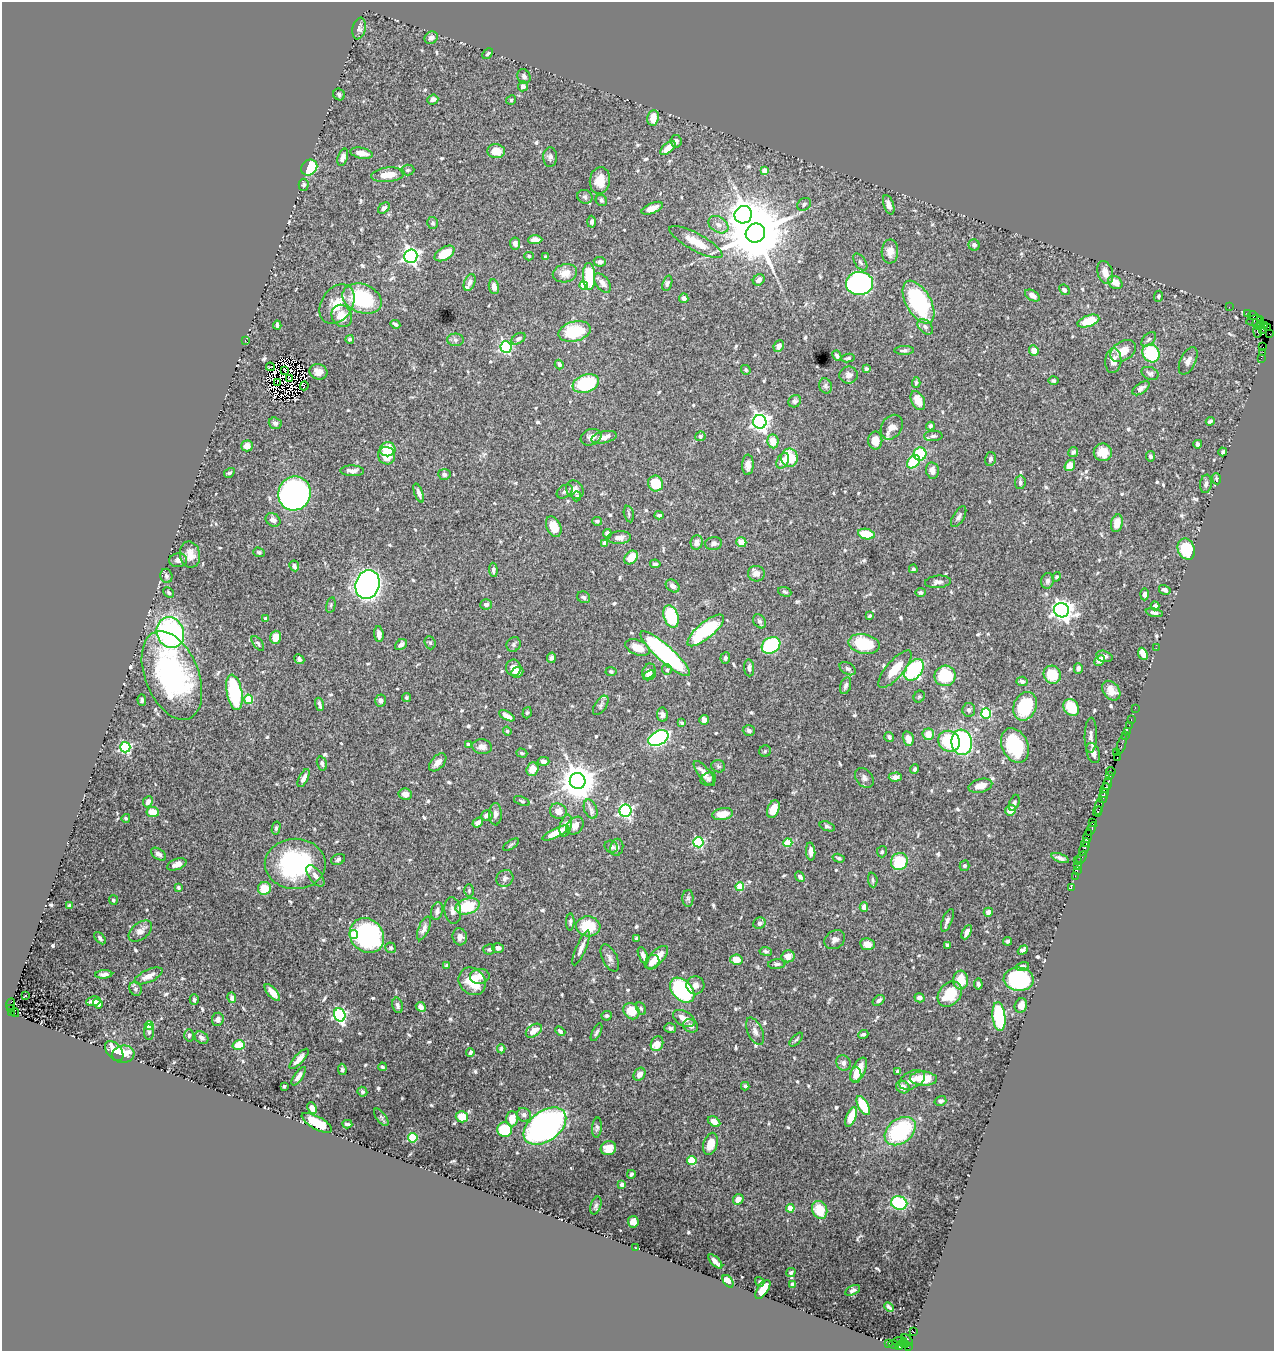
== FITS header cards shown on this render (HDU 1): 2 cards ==
NAXIS1  =                 1272
NAXIS2  =                 1349

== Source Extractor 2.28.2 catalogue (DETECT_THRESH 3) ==
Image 1272 x 1349 px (HDU 1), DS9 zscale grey, 1 PNG px = 1 image px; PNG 1276 x 1353 px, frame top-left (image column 1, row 1349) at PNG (2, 2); each listed source drawn as its Kron ellipse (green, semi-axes under 4 px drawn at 4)
Background 0.855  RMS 0.025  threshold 0.0751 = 3 sigma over >= 5 px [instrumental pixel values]
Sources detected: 680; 4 with non-positive FLUX_AUTO (blend fragments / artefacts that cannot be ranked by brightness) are neither listed nor drawn; of the other 676, the 500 brightest by FLUX_AUTO listed and drawn (176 fainter detections omitted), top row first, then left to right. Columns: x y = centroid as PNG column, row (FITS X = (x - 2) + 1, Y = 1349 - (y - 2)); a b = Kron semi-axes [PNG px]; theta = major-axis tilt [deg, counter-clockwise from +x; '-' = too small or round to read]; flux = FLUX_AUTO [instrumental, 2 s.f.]
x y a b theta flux
359 29 11 6 79 6.6
431 38 7 6 - 7
488 54 6 3 46 3.3
524 76 7 6 - 5.8
523 86 5 5 - 5.5
339 94 6 5 - 3.7
433 99 5 5 - 8.1
511 100 5 4 - 3
653 118 8 6 81 20
676 141 6 5 - 7.1
668 148 9 4 42 25
496 151 9 7 -6 25
361 153 11 5 -11 17
343 157 9 5 72 9.8
550 157 10 7 88 5.8
309 167 8 7 - 78
407 170 7 5 2 3.7
764 170 4 4 - 19
388 175 17 7 6 26
600 181 13 10 83 25
304 185 6 5 - 4.3
585 197 8 6 -22 4.3
601 200 6 5 - 3.3
804 204 7 6 - 4.3
889 205 10 5 -71 8.2
384 208 6 4 41 5.7
652 208 11 5 23 16
743 215 9 8 - 1500
591 222 6 4 88 5
433 223 6 5 - 3.2
718 225 11 7 -32 9.6
755 233 10 9 - 16000
535 240 7 4 1 12
696 242 30 8 -29 36
515 243 6 5 - 8.1
974 245 5 5 - 4.8
890 251 12 8 87 17
445 253 11 6 31 38
411 256 6 6 - 620
529 256 5 4 - 2.8
546 257 4 3 - 5.2
600 262 6 5 - 5.3
860 262 10 5 -55 3.8
1105 272 12 7 -72 14
565 273 12 9 13 17
589 276 13 6 -88 76
759 280 6 5 - 9.1
1115 282 8 6 -36 17
470 283 9 5 70 7.1
602 283 11 6 -51 9.7
667 283 8 4 72 3.5
859 283 13 11 3 460
584 285 4 4 - 49
494 287 7 5 -79 12
1064 290 6 4 -45 5.7
1032 295 8 5 -30 10
1159 296 5 4 - 2.8
684 298 5 4 - 6.9
362 299 20 14 -21 120
918 302 23 12 -60 180
337 304 21 15 55 38
1229 307 2 2 - 19
1248 314 2 2 - 20
1253 315 5 2 - 48
342 316 11 9 -58 29
1254 320 8 5 15 160
1088 321 11 5 19 51
1261 321 3 3 - 47
395 324 5 3 - 3.1
1257 324 5 3 - 140
277 325 4 3 - 3.9
1260 325 3 3 - 32
1265 325 2 2 - 11
925 327 9 6 -45 6.3
1268 327 2 2 - 15
1263 329 4 3 - 74
575 331 16 10 14 74
1258 331 6 3 -81 180
1270 334 3 2 - 31
350 339 4 4 - 3.9
518 339 7 5 34 5
1149 339 9 5 45 4
245 340 2 2 - 11
456 340 8 6 -1 5.1
779 346 6 5 - 9.6
506 347 6 5 - 260
1263 347 2 2 - 37
904 350 10 4 1 4.5
1034 351 5 4 - 19
1123 351 14 9 32 22
1263 352 2 2 - 36
1151 353 9 8 - 130
837 356 5 4 - 4.6
848 358 7 3 11 2.8
1261 358 2 2 - 15
1113 361 12 8 85 18
1188 361 15 7 64 10
559 365 5 4 - 4.4
270 367 4 2 - 4.5
866 369 4 3 - 3.5
285 370 3 2 - 3.2
746 370 5 4 - 2.9
318 372 9 7 -17 12
1150 373 9 6 -22 4.8
849 375 9 8 - 10
290 379 3 2 - 3
1053 381 5 4 - 4.1
277 383 3 2 - 3.1
586 383 14 9 19 120
916 383 5 4 - 2.8
304 386 4 2 - 6.4
825 386 8 6 -71 3.9
1141 388 10 5 35 6.9
795 401 7 5 39 4.3
918 401 10 6 -66 20
1210 421 4 3 - 3.1
760 422 7 6 - 720
275 423 6 5 - 6.3
930 426 4 4 - 4.2
892 427 13 10 56 15
700 436 5 5 - 4.4
933 436 9 5 1 4.9
591 437 10 8 20 9.1
604 437 13 6 12 16
773 441 7 5 -81 27
875 441 9 7 90 17
1198 444 4 4 - 4.8
247 446 6 5 - 14
388 449 8 7 - 33
1073 452 5 4 - 5.6
1103 452 9 9 - 24
1223 452 4 3 - 3.1
920 454 6 6 - 81
386 456 9 8 - 30
1150 456 5 4 - 4.2
789 458 9 8 - 59
990 459 7 5 76 4.9
783 461 8 5 58 10
913 462 7 5 49 57
748 465 10 6 88 11
1070 466 6 5 - 18
932 470 8 6 -81 11
352 471 12 5 -2 8.6
229 473 6 4 31 3.7
444 474 6 5 - 4.5
1217 479 5 4 - 3.1
1020 482 7 5 82 5.5
655 483 8 7 - 50
1206 484 9 6 82 6
575 490 10 8 -49 12
565 491 9 6 33 4.2
294 493 17 16 - 820
419 493 10 4 -70 5.5
577 496 5 4 - 5.3
629 514 8 4 -77 3.4
659 515 4 3 - 3.4
959 517 11 5 59 5.8
273 520 8 6 -32 8.6
597 521 5 4 - 3.8
1117 523 9 5 79 17
554 527 11 7 -64 28
607 534 5 4 - 8.3
866 534 8 5 -11 40
619 538 12 6 3 8.4
697 542 7 6 - 9.2
741 542 5 4 - 21
605 543 4 4 - 7.7
714 543 8 6 10 6.2
1186 549 11 8 -68 62
259 552 6 4 -21 3.1
190 555 13 10 -79 19
631 557 8 5 48 25
178 560 9 7 7 7.5
655 564 5 3 - 3.4
294 566 5 4 - 5.3
913 569 4 4 - 2.9
493 570 7 4 -85 6.1
756 574 8 7 - 13
166 576 7 6 - 4.9
1056 577 5 4 - 2.9
1047 581 8 6 74 5.9
938 582 13 6 5 7.5
368 585 15 12 74 1000
673 586 7 5 -40 8.6
1165 590 6 4 -29 5.9
785 592 7 4 -20 2.9
921 592 5 4 - 4.7
169 593 6 4 -45 2.9
1144 594 6 4 89 5.6
584 597 7 5 -29 4.4
486 604 6 5 - 6.6
331 605 8 4 77 3.3
1155 606 4 4 - 4.8
1061 610 8 7 - 1000
1154 613 8 4 -12 5
671 616 11 7 -71 81
869 616 4 3 - 3.1
266 618 4 4 - 3.3
759 621 7 6 - 4.7
706 630 23 8 39 160
170 633 16 13 -66 300
379 634 8 4 -85 9.3
276 637 6 5 - 21
430 643 7 5 -69 3
258 644 8 4 -53 3.3
514 644 7 6 - 4.3
864 644 16 9 -12 82
401 645 6 5 - 7.8
771 645 10 7 31 150
637 648 13 7 -22 25
1156 648 2 2 - 31
665 654 32 8 -42 300
1143 654 6 4 -66 21
1104 656 8 5 -15 5.9
551 658 5 4 - 4.2
725 658 6 4 85 4.2
299 659 5 4 - 4.7
1099 660 6 4 47 15
514 668 8 7 - 17
749 668 8 5 -84 6.4
1078 668 5 4 - 5.6
848 669 9 5 -32 4.7
895 669 23 8 50 38
667 670 5 5 - 4
914 670 12 8 53 200
611 671 5 4 - 3
649 671 8 6 59 10
517 672 6 5 - 7.6
649 675 7 4 23 6.6
1052 675 9 8 - 50
172 676 47 26 -68 340
945 676 10 10 - 77
1022 681 5 4 - 5
846 686 9 5 74 5.3
1111 691 11 8 -51 17
234 692 18 7 -79 150
919 697 6 5 - 2.8
406 698 4 4 - 3
249 699 5 4 - 66
142 700 6 4 -88 3.5
380 700 6 5 - 5.6
319 704 7 3 -73 4.4
601 705 11 5 56 4.7
1025 706 15 11 66 110
1071 708 9 7 -58 45
1135 708 2 2 - 19
969 710 7 6 - 4.9
527 713 6 4 72 2.8
986 713 5 5 - 120
662 715 7 5 -82 5.2
507 716 8 4 -29 10
1131 719 3 2 - 39
704 720 5 4 - 12
682 723 4 4 - 3.8
1129 725 2 2 - 17
749 730 6 5 - 4.5
507 731 4 4 - 3.5
1127 731 2 2 - 46
928 734 6 5 - 19
1091 735 18 6 88 8.1
1125 735 3 2 - 68
889 737 5 4 - 3.8
658 738 11 7 27 310
908 739 7 5 -75 13
949 741 11 10 - 86
962 742 13 10 -82 210
1122 744 10 3 73 120
469 745 4 4 - 8.4
1015 745 18 13 -66 110
125 747 5 5 - 200
482 747 10 7 -9 8.9
765 751 6 5 - 3
1117 752 3 3 - 55
522 753 6 4 -18 2.8
1093 753 10 6 -70 11
1117 758 3 2 - 48
544 761 6 4 -1 6.7
438 762 11 6 46 11
322 763 7 5 -73 4.5
718 766 7 6 - 4
533 769 7 6 - 21
915 769 5 4 - 4.1
1111 771 4 3 - 110
704 773 15 6 -51 15
1110 776 3 2 - 52
895 777 7 4 4 7.8
304 778 10 4 63 9.1
864 778 11 8 -51 7.8
708 779 8 6 26 5.7
578 781 8 8 - 3700
1107 784 6 3 68 140
980 786 12 7 15 17
1105 788 5 3 - 230
1104 793 4 3 - 180
405 794 7 5 -12 9.7
1103 798 6 3 73 130
522 801 8 4 -20 2.9
148 802 6 4 66 7
1014 803 8 4 70 4
1099 806 8 3 82 210
591 809 10 6 -69 6.4
773 809 9 6 68 21
1010 810 5 5 - 21
558 811 8 7 - 13
625 811 6 6 - 320
1098 811 5 3 - 87
153 812 6 5 - 20
495 814 11 6 89 8.2
723 814 10 6 9 25
487 815 6 5 - 9.6
126 818 4 4 - 3.1
478 822 6 4 38 9.6
1092 823 4 3 - 83
566 826 11 5 76 15
575 826 10 7 49 13
827 826 8 4 -20 3.9
276 828 6 4 76 2.9
1091 829 7 3 62 160
556 833 14 4 26 29
1088 836 7 3 77 310
698 842 5 5 - 160
788 843 4 4 - 45
1086 843 4 3 - 110
511 845 9 4 35 2.8
611 847 7 6 - 6.3
617 847 8 6 79 5
1084 849 7 3 60 220
811 852 9 4 -86 9.8
882 852 6 5 - 3.1
159 854 8 5 -35 6.1
1082 857 7 3 62 58
839 858 6 4 -15 3.3
1060 858 9 4 -21 6.2
338 859 7 5 26 3.9
899 861 9 8 - 76
1078 861 2 2 - 13
177 864 10 5 21 11
295 864 30 25 0 210
965 866 5 5 - 4.6
1078 866 4 3 - 43
1077 870 3 2 - 24
315 876 12 6 -54 10
1075 876 2 2 - 31
800 877 5 4 - 5.3
505 878 9 8 - 6.6
873 880 7 5 -85 3.4
740 886 4 4 - 51
178 887 4 3 - 3.5
1071 887 3 2 - 28
264 888 6 6 - 31
469 891 6 4 88 2.8
688 898 8 5 -90 4.1
113 900 5 4 - 3.7
70 905 4 4 - 4.9
467 906 12 8 16 66
864 907 4 4 - 13
437 911 9 6 74 8
453 911 13 8 -83 11
988 912 5 4 - 11
947 920 12 5 67 6.2
570 922 8 4 88 3.7
759 923 6 5 - 7.5
588 926 12 10 -3 54
424 928 12 5 67 9.3
140 931 13 8 39 12
967 932 8 4 63 9.7
354 934 4 4 - 48
367 936 18 16 -48 330
460 937 8 7 - 10
100 938 7 4 -49 4.6
637 939 4 3 - 5.3
835 940 11 8 36 8.2
1007 941 4 4 - 3.7
867 944 7 6 - 14
947 945 4 3 - 3.4
391 948 5 5 - 3.1
498 948 6 5 - 6.4
581 948 18 5 67 11
489 949 6 5 - 3.7
1023 950 5 4 - 5.3
766 951 6 4 -8 3.8
643 955 9 4 -68 6.5
788 956 7 6 - 15
657 957 14 6 47 25
610 958 15 7 -63 7.8
736 960 6 5 - 22
652 962 8 6 46 12
777 964 9 5 6 5.3
447 965 4 3 - 3.5
1022 966 7 4 14 4.4
104 974 8 4 4 6.6
148 976 15 6 24 14
480 976 10 7 6 11
1019 979 15 11 -4 160
961 980 9 7 -89 40
472 981 15 12 -49 50
978 984 5 3 - 4.1
695 985 9 9 - 8.7
136 989 7 6 - 4.1
682 990 14 9 -45 180
272 992 10 4 -49 16
950 994 14 10 49 47
25 996 3 3 - 4
232 998 5 4 - 5.8
920 998 5 4 - 8.7
194 1000 5 4 - 4.9
879 1000 6 4 37 5.5
93 1001 7 5 10 8.5
11 1004 6 3 69 270
98 1004 5 4 - 8.6
397 1005 8 5 -78 4.5
1021 1005 7 6 - 12
421 1007 5 4 - 10
641 1008 7 4 -62 2.9
10 1009 4 2 - 260
631 1011 9 7 -48 32
11 1013 3 3 - 170
15 1013 4 3 - 230
340 1015 7 5 -72 270
607 1016 5 5 - 3.5
999 1016 14 6 -84 120
684 1018 12 7 -30 16
218 1019 6 6 - 7.6
149 1025 4 4 - 66
691 1026 8 6 -27 7.4
670 1028 6 4 -15 3.8
534 1031 9 5 34 19
560 1031 6 4 -43 4.8
755 1031 15 7 -65 8.4
149 1032 8 5 -88 3.4
596 1032 9 4 63 3.8
863 1034 5 4 - 3.7
189 1035 6 4 87 3.1
201 1038 7 5 -38 6.5
796 1040 8 4 48 3.4
657 1044 8 6 66 16
239 1045 6 5 - 35
501 1049 4 3 - 3.1
114 1051 11 7 -50 26
470 1052 4 3 - 4.1
123 1054 11 8 6 27
299 1059 13 4 47 10
843 1063 8 7 - 6.7
382 1067 4 4 - 2.7
342 1069 6 4 -82 3.4
859 1070 13 6 63 24
898 1071 4 4 - 7.8
639 1074 7 5 55 11
856 1075 8 5 87 9.3
299 1076 11 4 56 8.5
923 1079 13 7 -2 48
912 1080 14 8 29 15
284 1086 4 3 - 3.5
745 1086 4 3 - 3.8
903 1087 7 6 - 11
362 1092 5 4 - 3.2
940 1101 6 5 - 5.3
863 1105 10 5 -61 47
312 1108 6 4 -65 13
524 1115 7 6 - 6.7
381 1117 10 4 -53 3.5
462 1117 6 5 - 35
851 1117 10 4 69 34
512 1119 7 6 - 25
714 1122 7 4 -31 15
317 1123 17 6 -29 35
347 1124 5 3 - 3.7
545 1126 24 15 36 720
597 1128 10 5 86 4.1
505 1129 7 7 - 61
900 1131 17 12 38 150
413 1138 5 4 - 74
710 1144 11 7 74 27
608 1148 8 7 - 18
692 1160 4 4 - 59
631 1174 4 3 - 3.9
622 1184 4 3 - 8.7
738 1199 6 5 - 11
899 1203 8 6 -14 140
596 1205 9 5 72 3.8
790 1208 4 4 - 35
820 1210 9 7 -66 42
633 1222 6 5 - 12
635 1248 2 2 - 5.1
715 1261 9 3 -46 7.9
791 1273 5 4 - 2.9
728 1281 7 4 -53 16
760 1282 5 4 - 2.8
793 1284 4 4 - 11
763 1289 11 5 56 29
852 1290 8 4 27 3.6
889 1307 5 3 - 3.6
914 1332 4 2 - 240
907 1340 7 3 -48 160
899 1341 7 4 3 150
888 1343 3 2 - 86
893 1344 5 3 - 110
905 1344 4 3 - 130
900 1346 4 3 - 290
908 1347 2 2 - 17
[176 fainter detections neither listed nor drawn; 4 non-positive-flux detections neither listed nor drawn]